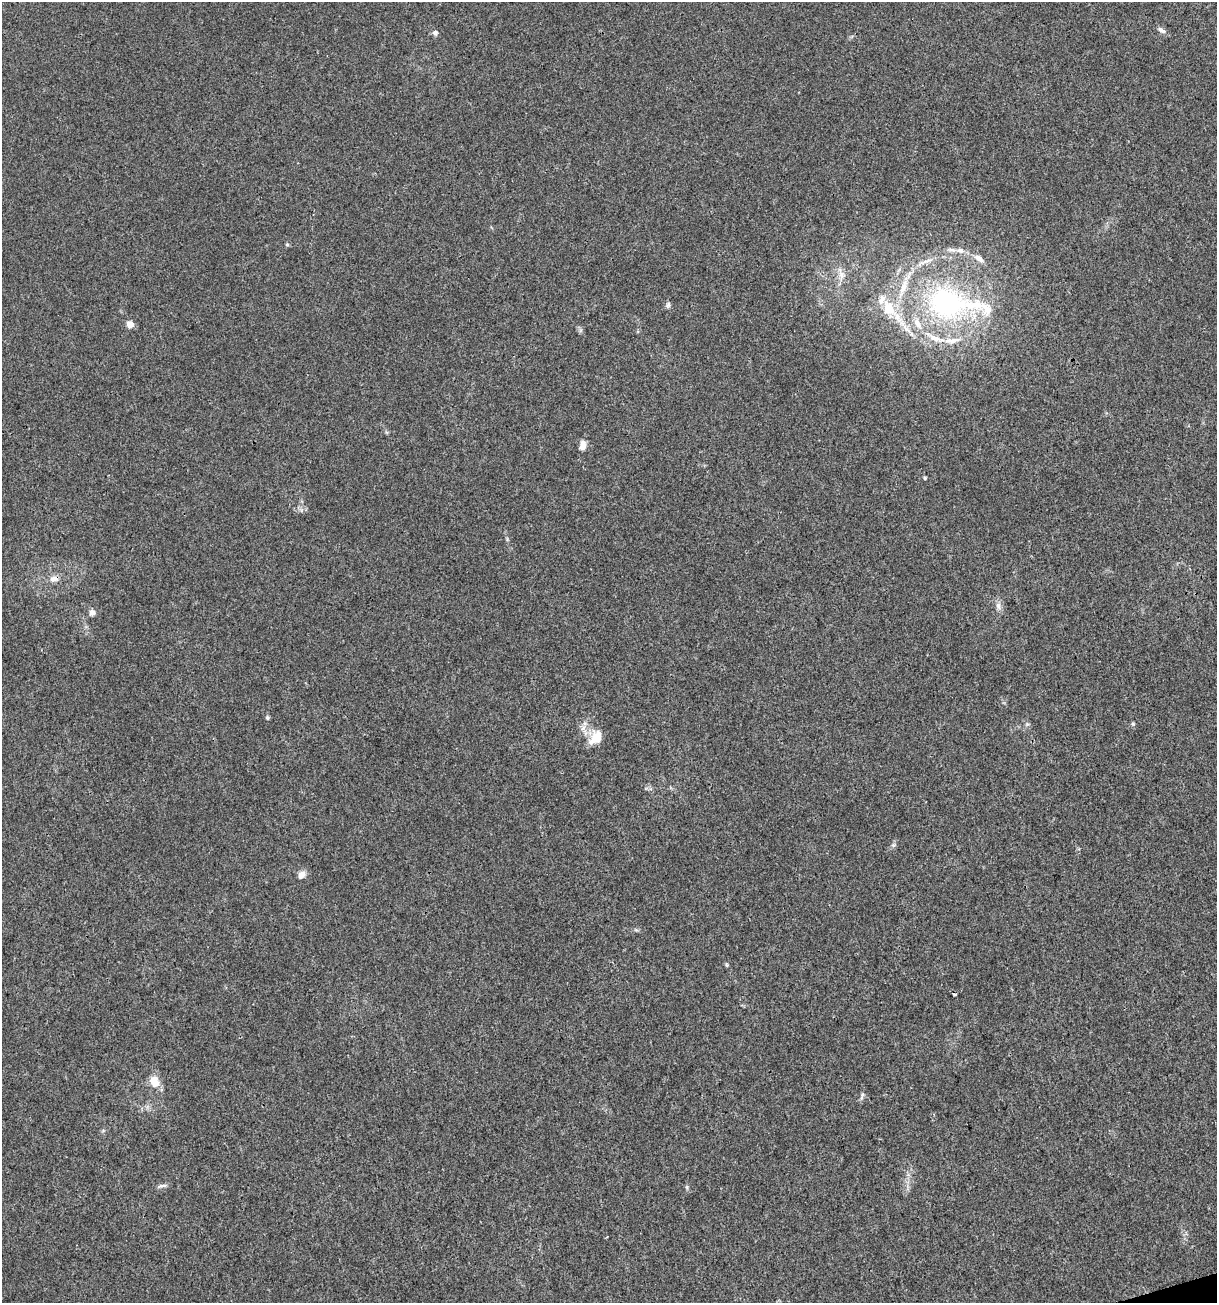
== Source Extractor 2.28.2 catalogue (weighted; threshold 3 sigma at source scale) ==
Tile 6 of 4 x 4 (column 2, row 2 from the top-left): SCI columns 1317-2531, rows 2604-3904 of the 5012 x 5207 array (HDU 1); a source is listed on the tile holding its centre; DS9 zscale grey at full resolution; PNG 1219 x 1305 px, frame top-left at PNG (2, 2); no overlay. Shown black and unused: <1% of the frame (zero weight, under 3 of 4 exposures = <1% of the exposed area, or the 3 px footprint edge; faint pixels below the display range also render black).
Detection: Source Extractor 2.28.2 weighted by HDU 2 'WHT'; one run over the whole footprint, this tile lists its part. Background 0.00323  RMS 0.0026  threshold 0.0118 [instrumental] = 3 sigma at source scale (4.5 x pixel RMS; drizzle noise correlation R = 1.50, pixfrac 1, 0.0396/0.0396 arcsec/px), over >= 5 px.
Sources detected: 34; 1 cosmic-ray / hot-pixel residue — not listed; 7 inside a brighter listed object's ellipse — not listed separately; the other 26 listed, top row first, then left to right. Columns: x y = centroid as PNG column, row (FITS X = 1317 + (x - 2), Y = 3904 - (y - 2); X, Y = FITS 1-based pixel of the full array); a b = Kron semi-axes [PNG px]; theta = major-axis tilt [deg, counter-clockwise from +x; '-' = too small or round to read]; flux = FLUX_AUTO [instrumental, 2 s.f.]
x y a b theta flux
1161 30 11 6 -35 1.1
435 33 7 7 - 0.84
287 244 5 5 - 0.34
960 250 12 7 -2 1.5
979 258 13 6 -37 1.6
841 274 13 8 -74 1.8
947 303 47 39 -17 48
668 305 9 5 76 0.62
889 309 26 16 -59 7.1
130 324 5 5 - 4.2
583 445 12 7 84 1.8
925 478 4 4 - 0.3
54 579 13 8 10 1.8
998 606 11 6 -90 1.2
92 612 7 6 - 1.3
267 717 5 5 - 0.4
1027 724 5 5 - 0.44
1133 724 5 4 - 0.37
583 728 9 5 54 0.95
596 738 19 13 53 4.6
893 845 5 5 - 0.51
301 875 9 6 43 2.1
154 1081 17 12 -69 3.1
862 1094 8 4 88 0.57
162 1186 14 4 8 0.77
607 1237 3 2 - 0.24
Overlapping masked pixels (flux is a lower limit): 1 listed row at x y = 54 579
Unlisted compact peaks at least as high as the median listed source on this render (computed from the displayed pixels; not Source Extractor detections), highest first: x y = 687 1187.